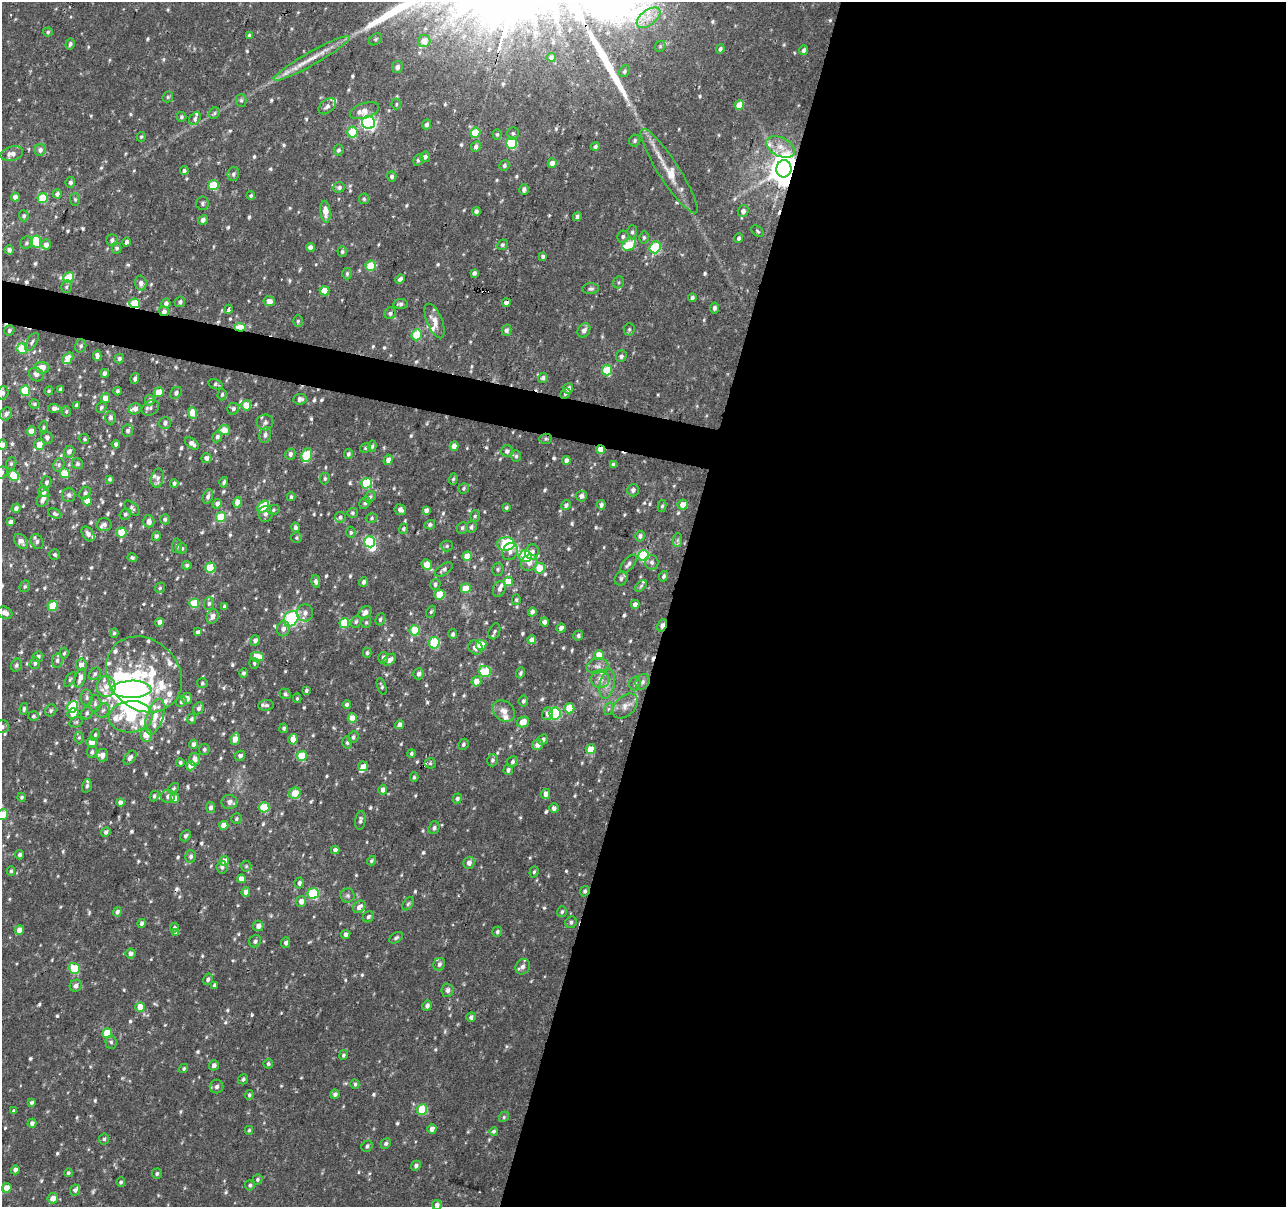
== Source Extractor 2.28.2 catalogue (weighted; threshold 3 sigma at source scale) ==
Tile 12 of 4 x 4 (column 4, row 3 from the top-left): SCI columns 3858-5141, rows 1489-2693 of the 5141 x 5324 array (HDU 1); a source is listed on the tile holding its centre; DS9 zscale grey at full resolution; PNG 1288 x 1209 px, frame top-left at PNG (2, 2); each listed source drawn as its Kron ellipse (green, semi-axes under 4 px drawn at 4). Shown black and unused: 50% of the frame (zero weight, under 2 of 3 exposures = <1% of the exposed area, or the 3 px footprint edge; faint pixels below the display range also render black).
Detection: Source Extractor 2.28.2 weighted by HDU 2 'WHT'; one run over the whole footprint, this tile lists its part. Background 0.0195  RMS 0.0032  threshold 0.0145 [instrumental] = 3 sigma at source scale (4.5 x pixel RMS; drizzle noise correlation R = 1.50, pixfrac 1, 0.0396/0.0396 arcsec/px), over >= 5 px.
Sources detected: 759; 8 inside a brighter object's white glare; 8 cosmic-ray / hot-pixel residue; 1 long thin detection or spike segment (spike, bleed or trail) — neither listed nor drawn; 34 inside a brighter listed object's ellipse — not listed separately; of the other 708, all 500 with FLUX_AUTO >= 0.509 (the completeness limit of this list) listed and drawn (208 fainter detections not listed), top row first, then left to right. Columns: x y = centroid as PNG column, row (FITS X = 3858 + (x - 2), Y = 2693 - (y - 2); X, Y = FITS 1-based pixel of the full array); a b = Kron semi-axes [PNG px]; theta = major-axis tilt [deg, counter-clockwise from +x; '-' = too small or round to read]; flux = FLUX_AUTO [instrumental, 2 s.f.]
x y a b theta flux
648 18 14 7 37 3.1
48 32 5 4 - 0.53
249 35 4 4 - 0.52
375 39 7 5 40 0.56
424 41 6 6 - 4
70 44 6 4 72 0.71
660 46 6 5 - 0.55
720 49 5 4 - 1.1
804 50 5 4 - 0.9
551 57 4 4 - 1
312 58 43 6 30 6.1
397 67 6 5 - 1.4
625 71 6 5 - 0.69
168 97 6 5 - 0.51
241 100 6 5 - 0.65
396 104 5 4 - 0.53
739 105 5 4 - 5.8
327 106 10 6 40 1.3
364 111 15 7 18 3.6
214 113 6 5 - 0.68
181 117 5 5 - 0.73
195 119 7 5 55 0.73
369 122 6 6 - 67
427 124 5 4 - 1
352 132 5 5 - 13
475 133 5 5 - 11
513 133 6 5 - 0.63
497 134 5 4 - 0.55
141 137 5 4 - 0.53
635 141 6 5 - 0.74
512 143 5 5 - 21
595 146 4 4 - 0.86
476 147 5 4 - 1.2
781 147 15 9 -26 3.5
40 150 6 5 - 1.3
339 150 5 5 - 0.68
12 154 11 7 15 2.3
425 157 5 5 - 1.2
418 160 6 5 - 0.85
552 163 5 4 - 2
504 165 5 5 - 0.86
784 169 8 7 - 660
184 171 4 4 - 0.67
669 171 50 10 -57 9.3
233 174 7 5 77 0.89
392 176 5 4 - 0.95
70 182 5 5 - 0.9
213 185 5 5 - 12
339 187 6 5 - 0.95
524 189 5 4 - 1.1
57 194 4 4 - 1.2
251 196 4 4 - 0.58
15 197 4 4 - 2
43 198 5 5 - 12
75 199 6 5 - 0.54
364 199 5 5 - 0.54
202 203 7 6 - 0.75
476 211 4 4 - 1.1
743 211 6 5 - 1.4
326 212 11 5 -83 3.6
24 216 5 5 - 0.7
577 216 5 4 - 0.7
203 220 5 4 - 1.2
758 231 7 5 -41 0.56
632 232 6 5 - 0.69
623 236 6 5 - 0.71
644 237 6 5 - 0.6
739 238 5 4 - 0.78
112 240 6 5 - 0.97
36 242 6 5 - 13
127 242 4 4 - 0.91
26 243 6 5 - 0.73
46 244 5 5 - 2.1
629 244 7 5 38 7
502 245 5 5 - 0.56
310 247 4 4 - 1.6
655 247 6 5 - 21
117 248 5 5 - 0.7
9 250 5 4 - 0.89
342 252 5 4 - 0.63
543 256 4 3 - 0.84
371 266 5 5 - 9.1
347 273 6 4 90 0.63
474 273 4 3 - 0.9
69 278 5 5 - 12
400 279 5 4 - 1.3
618 282 6 5 - 0.53
141 283 7 6 - 1.6
66 287 6 5 - 0.64
591 289 8 5 4 0.81
324 291 5 4 - 6.1
692 298 4 3 - 0.74
269 301 5 5 - 1.9
180 302 5 5 - 0.89
135 303 5 5 - 13
166 303 5 4 - 1.2
506 303 4 4 - 1.7
400 304 7 5 6 0.91
714 308 5 4 - 0.98
229 309 5 3 - 3.8
164 311 5 4 - 1.4
390 313 6 5 - 0.91
298 321 6 5 - 0.54
435 321 18 7 -68 3
240 327 5 4 - 13
629 329 6 5 - 0.67
9 330 5 5 - 0.72
507 330 5 4 - 0.99
584 330 7 6 - 1.4
417 335 6 5 - 10
32 342 10 5 59 0.88
81 346 7 5 72 0.81
22 348 5 5 - 9.3
97 355 5 4 - 1.4
621 356 6 5 - 0.85
68 358 6 4 55 5.3
119 358 5 4 - 0.84
42 368 7 6 - 3.8
607 370 5 5 - 15
105 373 4 4 - 1.4
36 374 8 6 -36 1.4
543 378 5 5 - 1
135 379 5 4 - 0.89
215 384 7 5 -15 0.67
568 388 5 4 - 1.5
60 389 4 3 - 0.67
25 391 5 5 - 14
49 391 4 4 - 0.51
118 391 4 4 - 0.64
159 392 5 4 - 6
3 393 7 5 75 0.76
176 393 6 5 - 0.86
565 393 6 4 45 0.62
222 395 6 4 86 0.7
106 398 5 4 - 4
300 399 7 5 6 1.3
150 400 5 4 - 1
34 404 5 4 - 0.57
77 405 4 3 - 0.99
246 405 5 5 - 5.8
101 407 5 5 - 0.7
54 408 6 4 -2 1.6
150 408 9 7 34 0.97
135 409 6 5 - 1.9
233 409 6 6 - 0.97
66 412 5 4 - 0.54
192 413 6 4 -83 4.8
6 414 7 5 53 1.1
110 418 6 5 - 1.2
265 422 8 8 - 1.1
165 423 6 6 - 1.1
44 427 6 4 85 0.52
224 430 5 5 - 3.9
31 431 5 4 - 3.3
128 431 6 5 - 1.1
265 435 8 6 78 1.2
217 437 5 5 - 1.1
47 438 7 5 -67 1
84 439 5 5 - 0.53
546 439 6 5 - 0.61
192 443 8 5 -37 1.6
39 444 5 5 - 2.8
116 444 4 3 - 0.95
2 445 5 4 - 1.3
372 446 6 4 78 0.59
454 446 4 4 - 3.1
365 448 5 4 - 0.51
600 449 4 4 - 4.4
507 451 6 6 - 1.1
69 452 6 5 - 1.5
290 454 5 5 - 1.3
348 454 5 4 - 0.81
307 455 7 5 66 15
516 456 6 5 - 0.64
206 458 5 5 - 1.6
388 460 5 4 - 1.7
566 460 4 3 - 1.3
11 463 6 5 - 0.62
77 464 5 5 - 0.73
59 465 7 5 70 0.78
613 465 4 3 - 0.7
2 473 6 5 - 0.8
65 473 5 5 - 9.9
14 475 5 5 - 11
158 478 9 6 77 1.2
325 478 6 5 - 0.6
109 479 4 3 - 0.61
453 479 6 4 73 0.55
46 482 6 5 - 0.9
224 482 5 4 - 0.73
174 483 4 4 - 0.72
366 483 5 5 - 16
464 488 6 5 - 0.6
633 490 6 6 - 1.1
43 491 5 5 - 2.1
85 493 6 5 - 0.87
69 495 7 7 - 1.1
208 496 7 5 72 1.1
581 496 5 5 - 1.3
291 497 4 3 - 0.67
370 497 6 5 - 0.68
43 498 9 5 66 1.9
87 501 5 4 - 3.3
238 502 5 4 - 3.4
365 503 6 5 - 0.76
217 504 5 4 - 1.5
566 505 5 4 - 1
601 505 5 3 - 0.88
683 505 5 5 - 3.1
662 506 6 4 78 0.57
263 507 7 5 45 12
16 508 4 4 - 1.2
132 508 9 5 -44 0.83
506 508 4 3 - 0.53
273 510 6 5 - 0.57
400 510 6 5 - 1.3
426 510 4 4 - 1.2
352 513 5 5 - 0.62
55 514 7 4 -25 0.69
125 514 6 5 - 0.67
265 514 8 7 - 1.2
475 516 5 5 - 0.57
221 517 5 5 - 11
340 517 5 5 - 0.9
372 518 6 4 17 0.55
165 519 5 5 - 0.7
149 521 6 5 - 1.8
10 522 4 3 - 1.2
104 524 7 6 - 0.94
430 525 5 4 - 0.82
295 527 5 4 - 1
471 527 6 5 - 0.76
462 528 6 5 - 0.73
403 529 5 4 - 0.67
122 532 5 5 - 11
351 532 6 4 89 0.59
88 534 8 5 -55 1.6
156 536 5 4 - 0.79
640 536 5 5 - 0.98
296 538 5 5 - 0.54
677 540 7 4 89 0.69
21 541 8 6 -51 1.6
37 542 8 6 -62 0.95
370 542 5 5 - 29
506 544 9 7 0 22
177 546 7 5 87 0.87
447 546 6 5 - 0.57
182 549 6 5 - 0.76
510 552 9 7 59 1.5
532 552 8 6 77 1.5
55 554 5 5 - 0.64
467 556 5 4 - 4.9
525 556 6 6 - 18
644 556 5 5 - 24
132 558 5 4 - 0.64
652 562 7 6 - 1.1
529 563 9 7 48 2.5
628 564 11 5 49 1.1
187 565 4 4 - 0.66
427 565 6 4 -49 4.9
210 568 5 5 - 12
539 568 5 5 - 6.9
498 569 6 5 - 0.65
444 570 10 5 32 0.99
663 576 5 4 - 0.66
621 579 7 6 - 0.91
316 581 6 4 -77 1.1
508 581 5 4 - 6.8
364 582 5 4 - 0.95
435 584 5 5 - 0.92
25 586 6 5 - 0.56
641 586 7 4 46 0.58
160 588 6 4 48 0.53
466 588 5 5 - 7.8
499 589 8 6 66 1.1
439 595 5 5 - 7.3
516 600 5 4 - 0.53
194 603 5 5 - 13
209 603 7 5 87 0.76
635 604 4 4 - 1.7
53 606 5 5 - 9.3
224 607 3 3 - 0.59
365 612 7 5 44 1.8
431 612 6 4 62 0.51
532 612 4 4 - 1.1
5 613 8 5 -23 2
305 613 8 8 - 1.7
213 616 7 6 - 1.6
291 619 8 6 51 25
380 619 6 4 71 0.79
159 622 4 4 - 1.8
356 622 6 4 71 0.62
366 622 6 4 69 0.56
544 622 4 4 - 1.2
344 623 5 5 - 9.8
662 625 6 4 66 2.5
561 628 5 4 - 1.7
283 629 7 6 - 1.6
415 630 5 5 - 13
494 631 8 5 69 0.71
198 632 4 3 - 0.81
114 633 5 4 - 0.56
453 634 5 4 - 0.75
578 635 5 4 - 0.71
255 640 5 5 - 1.2
532 640 4 4 - 1.6
434 643 6 5 - 21
481 645 5 5 - 5.8
475 648 7 6 - 1.8
64 653 5 4 - 0.52
367 653 5 3 - 0.62
599 655 4 4 - 5.5
38 657 6 5 - 1.1
257 657 7 5 -3 6.1
383 658 6 5 - 1.2
57 660 7 5 80 0.85
390 660 7 5 40 1.7
35 663 6 5 - 0.77
254 663 5 5 - 0.56
16 665 6 5 - 0.82
81 665 6 5 - 2.5
597 666 11 7 12 1.6
485 671 6 5 - 15
244 673 4 4 - 0.79
520 673 5 4 - 0.64
95 674 7 5 47 0.73
144 674 41 34 -45 28
419 674 5 5 - 1.3
80 678 10 5 71 2.1
70 679 8 4 52 0.59
600 679 9 9 - 2.2
476 681 5 5 - 3.2
643 682 8 6 62 1.2
202 683 5 5 - 0.54
635 683 7 5 75 0.8
607 684 15 7 79 2.2
382 686 8 3 -70 0.59
106 687 10 9 - 2.7
131 689 20 8 1 49
306 690 4 3 - 0.59
285 694 5 5 - 0.67
87 697 8 6 -86 0.92
187 698 5 5 - 2.1
297 698 5 4 - 0.51
523 701 5 5 - 0.75
181 702 5 5 - 0.81
95 703 8 5 90 0.95
347 704 4 4 - 0.93
266 705 8 5 5 0.74
625 706 15 9 44 2.7
73 707 6 5 - 17
198 708 6 5 - 1
569 708 5 5 - 8
24 709 6 4 80 0.67
608 709 6 4 71 0.55
51 710 6 5 - 0.68
103 710 7 6 - 1.1
504 711 12 9 -39 2.3
87 713 6 5 - 0.73
555 713 6 5 - 31
73 714 6 5 - 3.2
547 714 6 5 - 1.8
33 716 5 5 - 0.69
131 717 22 15 5 24
155 717 18 8 72 4.1
352 718 5 4 - 3.6
191 719 5 4 - 0.67
76 722 7 5 14 0.56
523 722 6 5 - 3.5
399 725 4 4 - 1.5
2 727 7 6 - 1.2
284 728 4 4 - 0.67
95 735 6 4 69 0.63
146 735 7 5 -88 4.7
79 737 6 5 - 0.53
353 737 6 5 - 0.74
235 739 6 4 79 3.6
293 739 5 4 - 3.4
543 739 5 4 - 0.89
92 742 5 5 - 2.8
347 742 6 5 - 0.69
194 744 4 4 - 1.6
463 744 6 5 - 0.67
538 745 6 5 - 2.4
591 749 5 4 - 5.7
204 750 5 5 - 0.79
92 752 6 5 - 0.81
411 753 4 4 - 0.58
102 755 6 6 - 1.6
240 756 5 4 - 1.1
302 756 5 5 - 11
130 758 8 5 51 1.1
194 759 6 5 - 1.9
492 760 6 5 - 0.73
180 762 4 4 - 0.63
513 762 6 5 - 0.72
430 763 5 5 - 0.55
191 766 5 4 - 3.2
363 766 5 4 - 2.2
508 770 5 4 - 0.93
414 777 5 4 - 0.55
87 786 7 5 76 0.79
174 788 6 4 41 0.54
383 790 5 4 - 1.5
295 793 6 5 - 5.1
546 794 5 4 - 2.1
154 796 5 4 - 0.64
168 796 7 6 - 1.2
22 797 4 4 - 0.63
174 798 4 4 - 4.5
457 799 5 4 - 0.85
229 802 8 7 - 1.9
120 803 4 4 - 1.7
211 807 5 4 - 1.2
264 807 5 5 - 12
554 808 5 5 - 1.4
3 814 6 5 - 4.6
236 819 5 5 - 0.56
360 820 9 5 83 0.86
224 825 4 4 - 3.5
434 828 6 5 - 0.84
106 832 5 4 - 1.2
186 836 6 5 - 0.86
335 850 4 4 - 1.2
20 855 5 4 - 0.8
191 856 6 5 - 0.94
224 861 5 4 - 2.8
371 861 5 4 - 0.62
469 863 6 5 - 1.8
246 866 5 5 - 0.53
222 867 6 5 - 0.89
11 871 4 4 - 0.6
534 872 6 4 71 0.56
241 879 4 4 - 2
299 883 5 4 - 1
585 891 5 4 - 0.71
246 892 4 4 - 2.7
313 893 5 5 - 22
348 895 7 7 - 0.88
301 901 5 5 - 2.1
408 904 7 4 54 0.61
359 907 7 5 43 2.1
117 912 5 4 - 1.1
562 912 5 5 - 0.63
368 917 6 5 - 0.94
571 922 6 5 - 0.8
142 923 4 4 - 1.2
258 926 5 5 - 1.7
174 928 5 4 - 0.65
19 930 5 4 - 2.5
497 932 5 4 - 0.76
175 933 3 3 - 1.4
346 934 4 4 - 1.2
396 938 7 4 33 0.68
255 941 6 5 - 0.84
286 943 5 4 - 1
131 953 5 5 - 1.5
439 964 6 5 - 1.3
523 967 8 7 - 1.4
74 968 5 5 - 13
208 979 6 4 73 0.86
215 985 4 3 - 0.64
76 986 6 5 - 1.5
447 990 7 6 - 1.3
427 1006 5 4 - 1.1
140 1007 5 4 - 5.4
471 1017 5 4 - 0.89
107 1033 5 5 - 9.3
111 1042 7 5 -86 0.75
343 1055 5 4 - 0.65
268 1064 5 4 - 0.65
214 1065 5 5 - 1.2
184 1068 5 4 - 0.55
243 1079 5 4 - 0.73
355 1084 4 4 - 0.55
217 1087 7 6 - 1
335 1094 4 4 - 0.95
249 1095 5 4 - 0.64
31 1103 4 4 - 0.74
422 1110 5 5 - 12
14 1111 4 3 - 0.88
504 1117 5 4 - 0.53
32 1123 4 4 - 1.1
432 1129 5 4 - 1.6
249 1130 4 3 - 0.56
494 1131 4 4 - 0.55
104 1139 6 5 - 0.64
386 1143 5 5 - 0.69
367 1146 6 5 - 0.74
416 1166 5 4 - 0.94
15 1170 4 4 - 1.3
68 1173 4 4 - 0.62
157 1174 5 5 - 0.68
258 1179 5 5 - 0.67
121 1182 5 4 - 0.56
250 1185 5 5 - 0.76
7 1188 5 4 - 4.6
75 1190 6 5 - 0.92
53 1198 5 5 - 2.8
437 1205 5 5 - 1.2
Overlapping masked pixels (flux is a lower limit): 7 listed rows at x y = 312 58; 784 169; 135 303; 164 311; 240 327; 600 449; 662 625
Isophote crosses this tile's border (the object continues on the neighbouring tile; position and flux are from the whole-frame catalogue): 6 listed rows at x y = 3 393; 2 445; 2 473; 2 727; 3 814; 437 1205